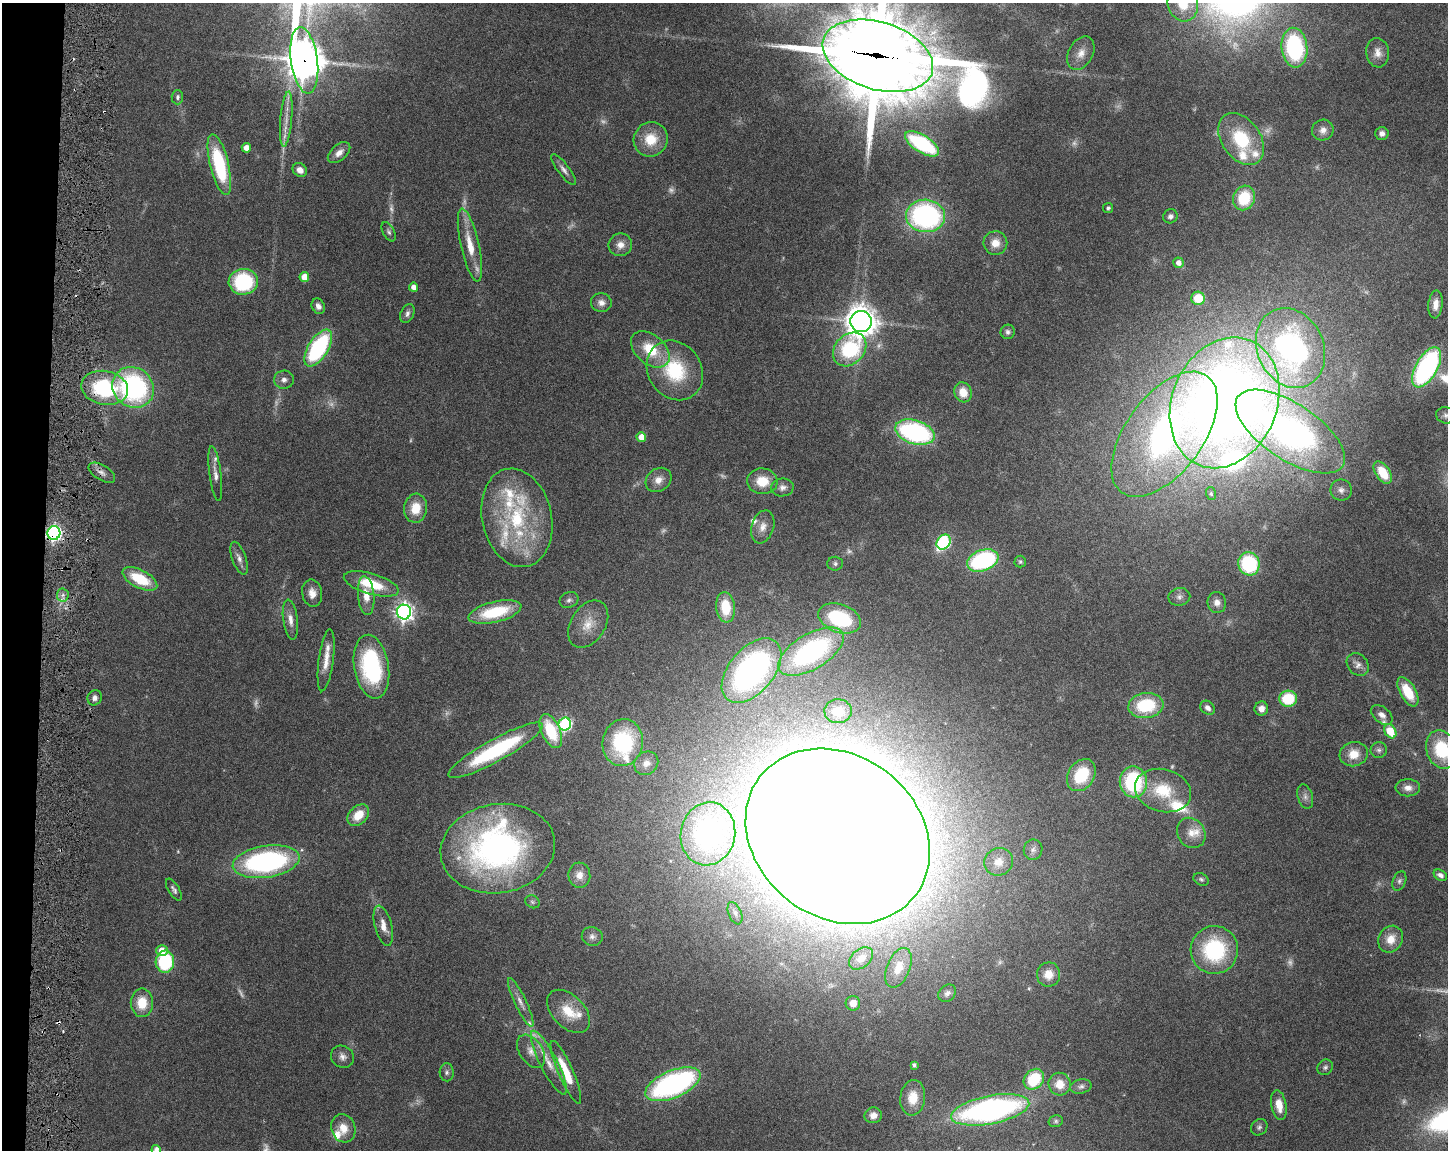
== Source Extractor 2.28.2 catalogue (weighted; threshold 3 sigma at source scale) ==
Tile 7 of 3 x 4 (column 1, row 3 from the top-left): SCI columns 221-1666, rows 1150-2297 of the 4668 x 4598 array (HDU 1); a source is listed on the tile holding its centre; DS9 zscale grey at full resolution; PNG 1450 x 1152 px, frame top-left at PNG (2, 3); each listed source drawn as its Kron ellipse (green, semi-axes under 4 px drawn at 4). Shown black and unused: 3% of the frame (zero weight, under 3 of 6 exposures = <1% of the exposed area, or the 3 px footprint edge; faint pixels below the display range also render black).
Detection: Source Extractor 2.28.2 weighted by HDU 2 'WHT'; one run over the whole footprint, this tile lists its part. Background 0.105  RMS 0.0046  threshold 0.0189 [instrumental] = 3 sigma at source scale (4.09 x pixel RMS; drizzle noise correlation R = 1.36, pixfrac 0.8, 0.05/0.05 arcsec/px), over >= 5 px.
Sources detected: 218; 30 too faint to see at this stretch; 3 inside a brighter object's white glare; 3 cosmic-ray / hot-pixel residue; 1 long thin detection or spike segment (spike, bleed or trail) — neither listed nor drawn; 21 inside a brighter listed object's ellipse — not listed separately; the other 160 listed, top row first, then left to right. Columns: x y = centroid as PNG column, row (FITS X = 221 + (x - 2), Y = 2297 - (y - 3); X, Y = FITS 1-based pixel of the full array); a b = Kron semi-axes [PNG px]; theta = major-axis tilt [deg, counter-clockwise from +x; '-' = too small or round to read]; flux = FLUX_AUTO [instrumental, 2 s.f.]
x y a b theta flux
1183 4 17 15 -75 12
1294 48 20 13 -83 50
1081 53 18 12 61 5
1378 53 15 11 -82 3.8
878 56 57 33 -17 5800
304 60 33 13 -82 910
177 97 7 6 - 1.2
286 119 28 6 85 5.2
1323 130 11 10 - 2.8
1382 133 7 6 - 1.9
651 139 17 16 - 11
1241 139 28 19 -55 25
922 144 19 8 -32 42
246 148 4 4 - 3.8
339 153 13 8 41 3.3
219 165 31 9 -76 38
300 170 7 6 - 2.6
564 170 19 5 -52 2.3
1244 198 12 10 67 17
1108 208 5 5 - 1
926 216 19 16 -4 90
1170 216 7 7 - 1.5
389 232 10 5 -62 1.2
995 243 12 12 - 5.2
470 245 37 9 -77 10
620 245 12 11 - 3.6
1178 263 5 5 - 2.6
304 277 5 5 - 7.5
243 282 14 13 - 35
413 287 4 4 - 3
1198 298 7 6 - 11
601 303 10 9 - 2.6
1435 304 14 7 85 4
318 306 8 6 -63 2.1
407 314 10 6 66 1.6
861 322 10 10 - 620
1008 332 7 7 - 1.3
318 348 21 10 58 54
1290 348 41 33 -66 140
650 349 22 14 -41 15
850 349 19 14 46 37
1427 367 22 11 60 83
675 370 31 27 -55 29
284 380 10 9 - 2.2
133 387 21 19 -39 78
105 388 24 17 -11 38
963 392 10 8 -72 6.5
1225 403 67 52 67 530
1446 415 10 8 -14 1.5
915 432 20 12 -17 74
1290 432 63 28 -34 200
1164 434 72 38 53 180
641 437 5 4 - 5.4
102 473 15 7 -31 2.6
215 473 28 6 -83 3.2
1383 473 12 7 -56 11
658 480 13 11 37 3.9
762 481 15 13 -6 9.4
782 487 11 9 9 2.4
1341 490 10 10 - 2.3
1211 494 6 5 - 0.96
416 508 14 11 83 9.4
517 518 50 35 -78 46
763 527 17 11 72 4.2
54 533 7 6 - 130
944 542 8 6 54 54
239 558 17 7 -70 2.6
983 560 16 10 20 55
1020 562 6 6 - 0.76
835 564 8 7 - 1.1
1249 564 11 10 - 33
140 579 19 9 -27 17
371 584 28 10 -16 16
312 593 13 10 -79 3.8
63 595 6 6 - 1.5
366 596 19 8 -84 5.5
1179 597 11 9 11 1.9
569 600 10 7 23 1.5
1217 603 10 9 - 2.7
726 607 15 9 -83 12
404 612 7 7 - 210
495 612 27 10 14 23
840 618 22 14 -19 36
290 620 20 7 -82 3.8
588 624 26 17 57 9.2
811 652 37 17 31 86
326 660 31 7 82 5.8
1358 664 12 10 -50 2.5
371 667 32 17 -81 47
752 671 38 22 50 130
1408 692 16 8 -60 12
95 698 8 7 - 2.3
1288 699 9 8 - 18
1146 705 17 12 6 23
1208 708 8 6 -44 2.1
1261 709 7 6 - 3.1
838 711 14 12 -2 7.9
1382 715 12 8 -39 2.5
565 724 6 6 - 61
551 731 18 9 -66 18
1390 731 7 5 -57 11
623 742 23 20 80 39
495 750 53 11 29 46
1379 750 8 8 - 1.4
1442 750 20 15 -69 22
1354 754 14 12 16 6.8
646 763 13 11 41 3.7
1081 775 17 13 56 18
1133 782 15 13 -81 40
1408 788 12 8 -1 3
1163 791 28 21 -15 18
1305 797 12 7 -73 1.9
358 815 12 9 45 8.2
1191 833 16 13 -56 4.8
708 834 32 27 78 85
838 836 98 81 -37 4200
498 849 57 44 9 130
1033 850 10 9 - 2.1
266 862 34 16 9 90
999 862 14 13 - 5.7
579 875 12 11 - 3.9
1440 875 7 5 -31 1.8
1201 879 8 5 -28 0.93
1399 881 10 6 68 1.4
174 890 12 5 -59 1.4
533 902 7 6 - 0.92
735 913 12 6 -68 1.8
383 926 21 8 -75 4.4
592 936 10 9 - 2.1
1391 939 14 12 60 5.9
162 950 6 5 - 5.4
1214 950 24 23 - 41
861 958 13 9 39 3.8
165 962 11 9 87 31
898 968 21 11 67 7.2
1048 974 12 11 - 5.6
947 993 10 7 44 1.8
521 1002 27 6 -64 3.3
142 1003 14 11 90 10
853 1003 7 7 - 4.6
569 1011 26 16 -45 11
531 1051 18 11 -56 4.5
342 1057 12 10 -36 2.6
549 1063 35 8 -63 7.5
914 1065 4 4 - 1.1
1325 1067 8 7 - 1.2
447 1072 9 7 -88 1.4
566 1072 34 7 -66 13
1034 1079 11 9 47 20
673 1084 29 13 23 100
1060 1084 11 11 - 5.9
1081 1086 11 7 13 1.5
913 1098 18 12 83 7.9
1279 1105 15 7 -80 5.8
990 1110 40 14 11 140
873 1115 8 8 - 3
1056 1121 7 5 15 0.93
1259 1127 9 7 46 1.4
343 1128 14 12 -72 5.8
156 1150 5 4 - 2.3
Overlapping masked pixels (flux is a lower limit): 5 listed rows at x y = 878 56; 304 60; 105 388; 102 473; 54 533
Isophote crosses this tile's border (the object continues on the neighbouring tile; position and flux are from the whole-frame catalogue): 6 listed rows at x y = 1183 4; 878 56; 304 60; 1446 415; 1442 750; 156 1150